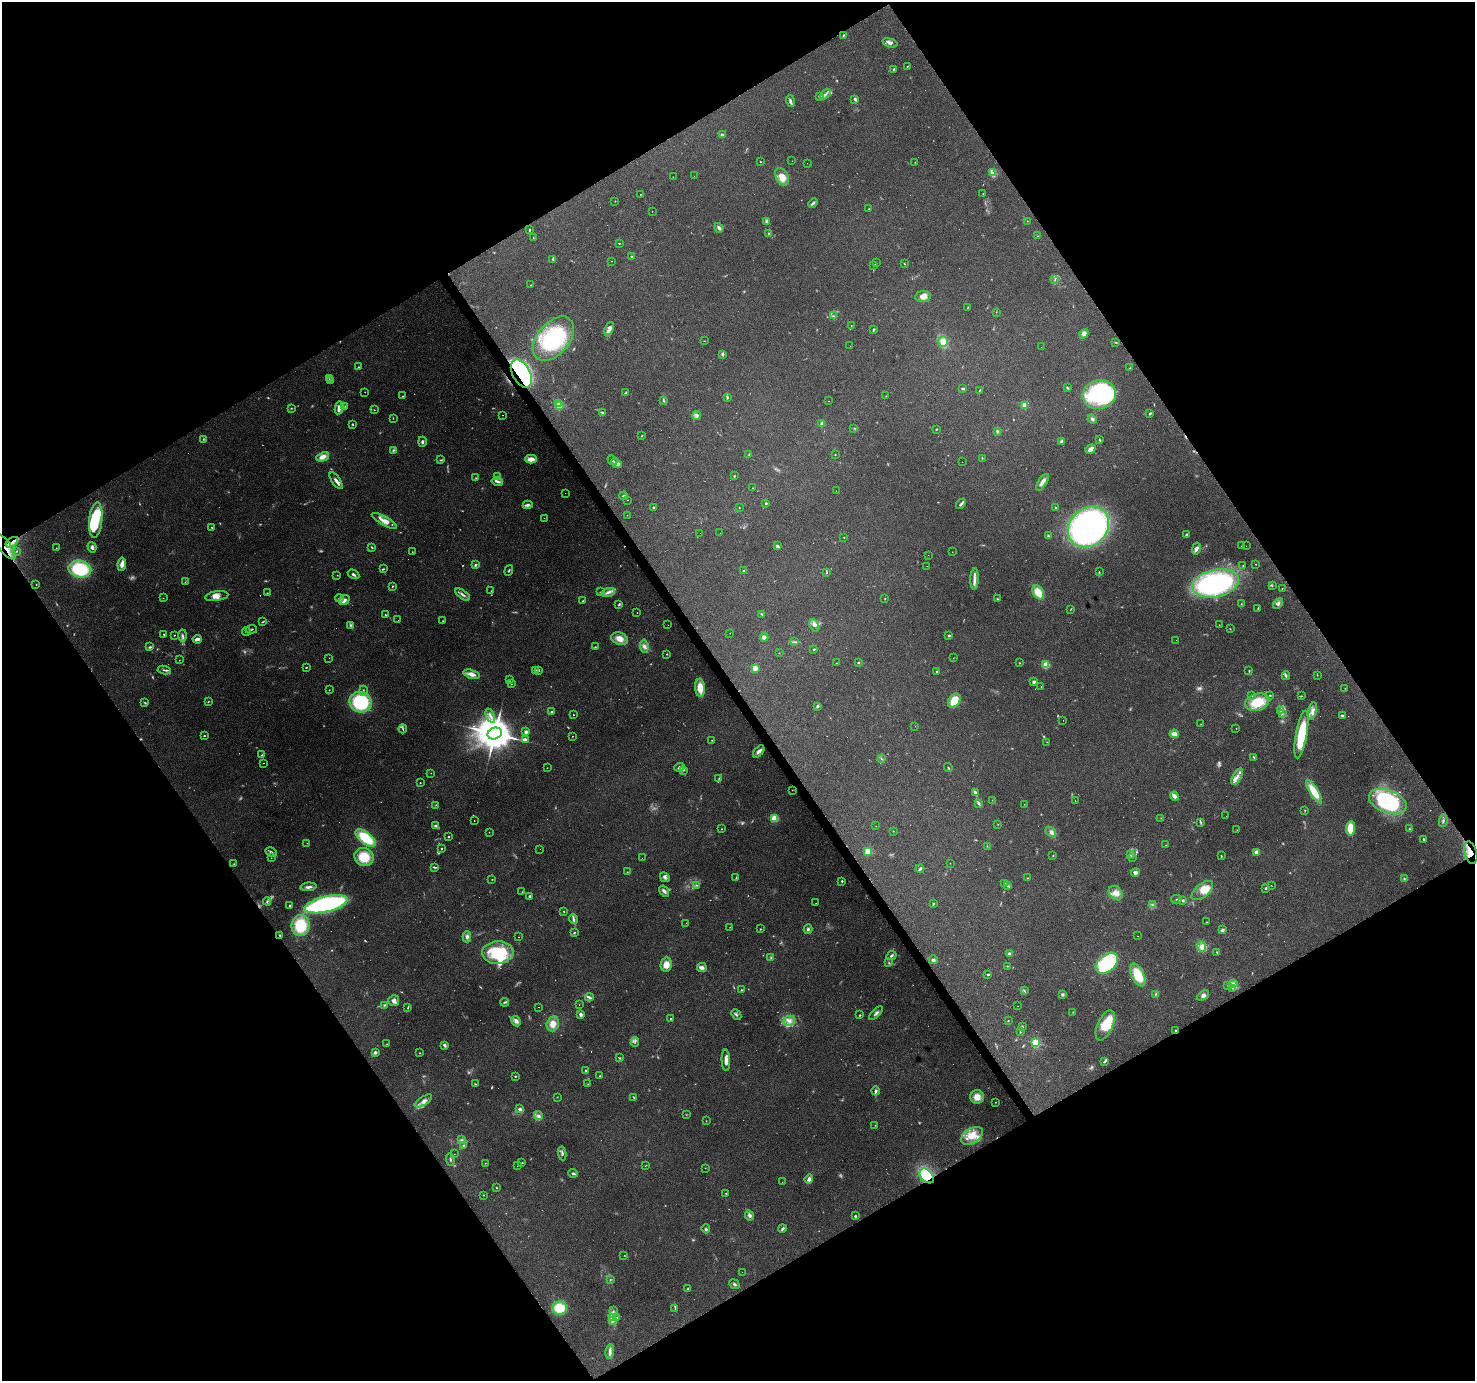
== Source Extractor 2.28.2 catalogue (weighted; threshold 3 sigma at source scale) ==
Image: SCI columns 1-5891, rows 178-5690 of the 5891 x 5804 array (HDU 1 of 3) = the unmasked area's bounding box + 8 px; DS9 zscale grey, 4 x 4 block average (1 PNG px = mean of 4 x 4 image px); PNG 1477 x 1383 px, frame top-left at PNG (2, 2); each listed source drawn as its Kron ellipse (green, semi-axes under 4 px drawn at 4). Shown black and unused: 49% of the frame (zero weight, under 3 of 4 exposures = <1% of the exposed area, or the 3 px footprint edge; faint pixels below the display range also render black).
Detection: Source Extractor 2.28.2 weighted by HDU 2 'WHT'. Background 0.219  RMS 0.0078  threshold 0.0352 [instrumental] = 3 sigma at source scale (4.5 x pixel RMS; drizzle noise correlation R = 1.50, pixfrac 1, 0.0396/0.0396 arcsec/px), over >= 5 px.
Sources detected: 651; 73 too faint to see at this stretch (4 x 4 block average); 1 inside a brighter object's white glare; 59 cosmic-ray / hot-pixel residue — neither listed nor drawn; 7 coinciding with a brighter row at this scale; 37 inside a brighter listed object's ellipse — not listed separately; the other 474 listed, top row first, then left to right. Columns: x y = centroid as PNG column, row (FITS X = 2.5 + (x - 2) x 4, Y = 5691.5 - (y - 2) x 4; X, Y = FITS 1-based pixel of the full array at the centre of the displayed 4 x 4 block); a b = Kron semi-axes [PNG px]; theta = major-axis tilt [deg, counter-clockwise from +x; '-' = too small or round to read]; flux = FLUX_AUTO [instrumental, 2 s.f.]
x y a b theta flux
843 35 3 2 - 3.6
890 43 8 3 -17 17
907 66 2 2 - 1.9
894 69 4 2 - 5.2
825 94 6 2 47 11
819 97 3 2 - 4.8
855 99 3 2 - 5.6
790 101 6 3 -75 11
722 135 2 2 - 15
792 161 2 2 - 0.9
761 162 2 2 - 2
915 162 2 2 - 1.3
807 163 2 2 - 0.73
992 172 4 3 - 9.8
694 176 2 2 - 1.5
673 177 2 2 - 0.81
782 177 9 6 -62 56
640 194 2 2 - 3.3
983 194 3 2 - 1.5
615 201 2 2 - 2
813 203 5 3 - 8.3
869 209 2 2 - 1.6
652 211 2 2 - 2.9
766 221 4 3 - 9.5
1027 221 2 2 - 1.4
719 228 5 3 - 14
529 230 3 2 - 3.5
768 233 2 2 - 2.9
1038 236 2 2 - 3.4
533 238 2 2 - 2.2
619 243 2 2 - 2.9
631 257 2 2 - 3.2
553 259 3 3 - 5.7
611 261 2 2 - 3.1
877 263 2 2 - 1.6
904 264 2 2 - 2.3
874 265 2 2 - 2.7
1055 280 2 2 - 2.3
531 285 2 2 - 1.2
923 297 8 5 7 34
968 307 2 2 - 1.8
996 312 2 2 - 1.5
833 316 3 2 - 4
851 325 2 2 - 1.8
609 329 7 4 69 23
873 330 3 2 - 4.8
1084 334 5 4 - 21
553 339 26 16 50 380
704 341 2 2 - 1.6
943 341 5 4 - 36
1116 342 3 2 - 3.1
850 346 2 2 - 1.1
1041 347 2 2 - 2.9
723 354 3 2 - 11
358 367 2 2 - 3
1130 368 2 2 - 2.2
521 374 15 8 -61 1000
329 379 2 2 - 3
330 380 2 2 - 1.4
1067 388 4 2 - 4.8
963 389 3 2 - 7.4
980 390 4 2 - 4.2
365 392 2 2 - 2.1
625 393 4 2 - 4.5
1099 394 17 14 12 670
403 396 2 2 - 1.6
886 396 2 2 - 1.2
727 398 3 2 - 5
664 401 2 2 - 3
828 401 2 2 - 1
559 403 2 2 - 20
560 405 2 2 - 320
1025 405 2 2 - 150
345 406 3 2 - 3.4
291 408 2 2 - 3.2
339 408 6 3 80 24
374 410 2 2 - 2.2
602 412 3 2 - 4.5
1150 413 3 2 - 5.7
503 415 2 2 - 4.4
697 415 4 3 - 11
393 418 2 2 - 2.3
1092 419 5 3 - 12
822 424 2 2 - 71
353 425 2 2 - 2.9
854 428 2 2 - 2.6
936 429 2 2 - 2.6
997 431 3 2 - 4
642 436 2 2 - 2.3
203 439 3 2 - 4.1
1099 440 3 2 - 4.2
422 442 5 3 - 9.4
1061 442 4 2 - 4.3
1090 449 6 3 37 29
394 450 4 2 - 7.2
835 454 2 2 - 4.1
749 455 2 2 - 2.4
323 457 7 4 24 35
982 458 2 2 - 2.7
531 459 5 3 - 42
441 460 4 2 - 6.2
612 460 5 2 - 7
962 462 2 2 - 0.89
617 464 5 2 - 27
498 476 2 2 - 2.6
734 476 2 2 - 6.1
476 478 2 2 - 2.7
336 481 10 3 -56 19
497 482 6 3 -13 13
1042 482 10 3 57 22
752 488 2 2 - 1.3
836 491 2 2 - 4
565 493 2 2 - 0.58
624 496 4 2 - 8.4
628 500 2 2 - 2.4
766 503 2 2 - 12
961 504 6 2 49 15
528 505 5 3 - 12
653 507 2 2 - 5.9
1055 507 2 2 - 4.1
739 508 2 2 - 1.7
627 515 2 2 - 1.2
544 518 2 2 - 1.1
96 520 18 6 84 210
384 521 14 4 -29 49
1089 527 22 18 43 1400
212 528 3 2 - 3.3
700 533 2 2 - 0.83
720 533 2 2 - 1.3
1186 535 3 2 - 9.3
1048 536 3 2 - 5.1
844 537 2 2 - 2.2
12 542 7 3 34 21
5 546 15 6 -52 45
777 546 3 2 - 13
1242 546 2 2 - 2.3
1246 546 2 2 - 1.1
92 547 5 3 - 12
372 547 3 2 - 4.6
56 548 2 2 - 1.7
1196 549 6 3 76 17
17 551 2 2 - 2.6
412 552 2 2 - 2.2
952 552 2 2 - 1.1
928 555 2 2 - 1.6
122 564 7 3 82 33
1255 564 2 2 - 1.6
475 565 3 2 - 7.4
927 566 2 2 - 1.1
1243 566 2 2 - 2.2
80 569 11 8 -13 300
384 569 3 2 - 3.2
509 570 5 2 - 4.3
743 571 3 2 - 3.8
1099 572 2 2 - 2.7
827 573 2 2 - 2.6
353 574 6 3 -30 11
337 575 2 2 - 1.5
975 579 11 3 88 25
185 582 2 2 - 1.6
1216 583 23 13 13 800
36 584 2 2 - 1.6
392 586 3 2 - 3.9
1272 586 2 2 - 2.2
1282 588 2 2 - 1.6
491 591 2 2 - 1.8
601 592 2 2 - 3.1
608 592 7 3 17 18
1038 592 7 5 -57 78
267 593 3 2 - 2.2
463 595 8 2 -36 15
217 596 11 5 8 31
163 598 2 2 - 1.3
339 598 4 3 - 8
885 599 2 2 - 1.9
997 599 3 2 - 3.1
344 600 6 3 37 19
583 601 4 2 - 2.5
1278 603 6 3 47 14
619 604 3 2 - 4.6
1241 604 2 2 - 1.4
1258 608 3 2 - 3.4
1071 609 3 2 - 2.6
637 612 2 2 - 1.3
762 614 2 2 - 2.7
385 615 2 2 - 2.8
398 620 2 2 - 0.57
443 621 2 2 - 2
262 622 3 2 - 3.7
351 625 3 2 - 5.5
668 625 2 2 - 1.3
814 625 7 4 -65 18
1219 625 2 2 - 1.1
251 629 6 2 9 5.5
1230 629 2 2 - 2.4
246 631 4 2 - 3.7
730 633 2 2 - 1.1
164 634 2 2 - 4.8
174 635 2 2 - 2.2
183 635 6 2 87 9.4
949 635 3 2 - 5.6
764 637 4 4 - 13
197 639 4 2 - 20
620 639 9 6 -21 47
1176 640 2 2 - 0.71
795 642 2 2 - 3.1
644 646 7 4 -83 18
150 647 4 2 - 6.6
595 647 2 2 - 3
814 649 3 2 - 3.7
779 653 2 2 - 1.4
667 654 2 2 - 4.4
329 658 2 2 - 1.8
954 658 3 2 - 1.5
179 660 2 2 - 1.5
858 662 3 2 - 4
836 663 2 2 - 1.9
1020 663 2 2 - 2.2
1046 665 2 2 - 210
306 667 2 2 - 6.9
755 668 2 2 - 150
164 670 7 2 -8 8.7
536 670 2 2 - 2.9
539 671 2 2 - 3.8
1249 671 3 2 - 2.8
937 672 2 2 - 22
472 674 8 3 -15 34
1317 675 3 2 - 2.1
1286 676 4 2 - 6.8
510 680 2 2 - 2.6
1034 682 2 2 - 45
511 684 2 2 - 2.2
1041 686 2 2 - 2
700 688 9 5 -85 71
1345 688 2 2 - 1.4
329 690 2 2 - 2.7
363 691 5 2 - 7.5
1251 695 2 2 - 3.5
1270 695 2 2 - 6.6
1301 696 2 2 - 3.2
954 701 8 5 53 110
208 702 2 2 - 2.3
361 702 11 10 - 390
1257 702 12 8 14 130
145 703 3 2 - 4.5
817 706 3 2 - 9.2
1281 710 3 3 - 8.5
1312 711 9 4 77 26
552 712 3 2 - 5.8
1282 714 2 2 - 3.1
573 715 2 2 - 2.9
490 716 7 3 -67 18
1342 716 4 2 - 6.4
1063 720 2 2 - 1.3
1201 724 2 2 - 1.4
915 726 2 2 - 1
1236 728 2 2 - 1.5
403 729 4 2 - 6.1
526 732 2 2 - 54
495 733 7 5 22 14000
1174 734 5 4 - 32
1301 734 24 5 80 270
204 736 2 2 - 5.4
572 736 2 2 - 1.9
525 739 4 3 - 18
712 740 2 2 - 2.2
1047 742 2 2 - 1.7
759 752 7 3 49 17
261 755 3 2 - 3.4
1254 757 3 2 - 5.2
881 759 3 2 - 3.4
263 763 2 2 - 3.2
680 767 5 4 - 15
547 768 2 2 - 1.5
948 768 4 2 - 3.8
684 770 2 2 - 4.2
431 773 2 2 - 1.4
1237 777 9 3 62 26
719 778 3 2 - 2.8
420 783 2 2 - 2.4
792 790 2 2 - 1.8
1314 792 13 4 -58 120
975 793 4 2 - 17
1174 796 4 2 - 34
992 800 2 2 - 1.4
1075 801 2 2 - 29
1388 802 19 11 -21 450
978 803 4 3 - 8
1024 804 2 2 - 1.2
436 805 2 2 - 2
1305 810 2 2 - 2.9
1226 816 2 2 - 1.1
774 818 4 4 - 62
1161 818 2 2 - 2.2
474 821 2 2 - 49
1443 821 6 2 80 8.5
1200 822 4 2 - 6.7
998 824 2 2 - 1.5
436 826 4 3 - 7.5
876 826 2 2 - 0.81
1350 828 7 4 87 73
721 829 2 2 - 2.1
1409 829 2 2 - 4.5
1237 830 2 2 - 1.6
893 831 2 2 - 1.8
489 832 2 2 - 1.3
1051 832 6 2 -43 8.4
448 837 2 2 - 3.7
366 838 12 5 -39 220
1423 839 2 2 - 11
307 843 2 2 - 1.6
1166 845 2 2 - 1.5
987 846 2 2 - 2.5
441 849 2 2 - 3.1
540 849 2 2 - 0.97
868 851 2 2 - 250
271 852 6 2 -28 8.5
1256 852 3 3 - 18
1471 853 11 6 -75 39
1053 855 2 2 - 2.5
1130 855 3 2 - 2.8
1221 856 3 2 - 3.1
364 857 9 9 - 130
1133 857 2 2 - 7.1
271 858 2 2 - 1.5
642 858 2 2 - 0.81
950 863 2 2 - 1.3
234 864 2 2 - 3.7
434 867 3 2 - 5.7
920 869 4 2 - 7.4
627 872 2 2 - 2.5
1135 872 4 3 - 13
665 877 5 3 - 11
736 878 4 2 - 3.2
1028 878 2 2 - 1.5
1404 878 3 2 - 3.7
492 880 2 2 - 2
842 881 2 2 - 9.1
1004 883 2 2 - 8.5
696 885 2 2 - 2.7
1271 885 2 2 - 1.3
1008 886 2 2 - 13
308 887 8 3 6 15
1266 888 3 2 - 5.2
664 891 6 3 -56 12
1202 891 13 6 38 70
522 892 2 2 - 3.2
1116 893 8 6 -49 33
529 896 3 2 - 9.8
1177 899 5 2 - 7.4
1183 900 2 2 - 9.2
267 901 4 2 - 7.5
816 903 2 2 - 1
934 903 2 2 - 2.1
326 904 22 8 13 860
1152 905 2 2 - 4.3
290 906 2 2 - 5.6
564 911 2 2 - 3.3
573 919 5 3 - 11
1207 922 2 2 - 2.6
686 923 2 2 - 0.89
300 925 10 9 - 170
730 927 2 2 - 1.6
760 929 2 2 - 5
808 929 4 3 - 8.3
1222 930 4 3 - 9.5
575 932 3 2 - 3.1
280 935 2 2 - 3.5
1138 936 2 2 - 1.3
467 937 6 4 -89 15
519 937 2 2 - 3.8
1202 947 5 4 - 28
1217 952 2 2 - 5.3
498 953 16 11 2 240
1009 954 2 2 - 47
891 956 5 3 - 10
771 958 3 2 - 4.3
933 960 4 3 - 10
889 963 4 2 - 3.9
1107 963 13 8 39 410
666 965 7 5 78 45
1007 966 2 2 - 2.2
702 968 5 4 - 16
988 975 3 2 - 4.4
1138 975 12 6 -64 120
1233 984 4 3 - 11
1228 986 2 2 - 2.4
1232 988 3 2 - 4.3
741 990 2 2 - 2.2
1024 991 3 2 - 4.3
1156 994 2 2 - 3.8
1062 995 3 2 - 11
1203 996 6 4 37 15
589 997 4 2 - 11
394 1001 5 5 - 19
504 1002 4 2 - 6.2
384 1005 3 2 - 4.8
579 1005 2 2 - 12
1017 1006 2 2 - 1.4
408 1007 4 2 - 4.6
539 1007 2 2 - 38
1073 1012 2 2 - 2.5
876 1013 9 3 44 13
581 1014 3 2 - 19
736 1015 6 2 -46 8.7
860 1015 3 2 - 3.4
670 1019 2 2 - 4.3
516 1021 5 4 - 20
789 1021 6 5 - 25
1008 1021 2 2 - 2.3
553 1024 7 6 - 44
1105 1025 16 7 66 130
1022 1026 3 2 - 4.7
1175 1030 2 2 - 4.4
1020 1032 2 2 - 3.7
635 1042 5 2 - 6.7
1035 1043 2 2 - 530
387 1044 2 2 - 1.9
444 1045 3 2 - 19
375 1052 2 2 - 40
419 1053 2 2 - 3
619 1058 3 2 - 4.8
726 1060 10 3 -88 28
1104 1062 3 2 - 6.4
586 1070 3 2 - 5.9
515 1076 2 2 - 3.8
600 1076 2 2 - 4.6
475 1084 4 2 - 3.2
588 1084 3 2 - 2.2
875 1091 4 3 - 11
557 1097 2 2 - 1.5
634 1097 3 2 - 2.7
977 1097 7 7 - 45
423 1101 10 3 32 21
995 1102 2 2 - 1.6
519 1109 4 3 - 12
686 1115 2 2 - 1.1
538 1116 5 4 - 14
706 1121 2 2 - 1.5
875 1125 2 2 - 1.4
972 1136 12 7 31 66
461 1140 4 2 - 5.6
464 1145 3 2 - 4.2
562 1153 7 3 -83 11
454 1154 2 2 - 1.3
450 1159 6 2 -80 6
485 1163 2 2 - 1.9
522 1163 2 2 - 2.7
646 1165 2 2 - 1.6
517 1166 2 2 - 0.84
705 1168 2 2 - 1.2
573 1173 5 2 - 8.8
927 1176 8 5 -47 260
809 1179 5 4 - 17
782 1182 2 2 - 0.83
496 1188 3 2 - 3.5
726 1193 2 2 - 3.1
483 1195 2 2 - 3
749 1215 5 4 - 14
855 1216 2 2 - 6.1
706 1229 4 2 - 4.8
782 1229 4 3 - 7.2
624 1255 2 2 - 1.5
742 1272 2 2 - 0.62
610 1280 3 2 - 3.6
734 1284 5 2 - 6.8
688 1289 2 2 - 2.8
559 1308 7 6 - 130
675 1308 3 2 - 3.6
613 1311 2 2 - 2.3
617 1317 4 2 - 3.9
612 1318 4 3 - 13
613 1321 4 2 - 9.5
610 1351 7 3 84 15
Overlapping masked pixels (flux is a lower limit): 7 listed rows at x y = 521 374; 12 542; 5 546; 1471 853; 280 935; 1175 1030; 927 1176
Diffuse or blended objects may show on this block-average render without a row.